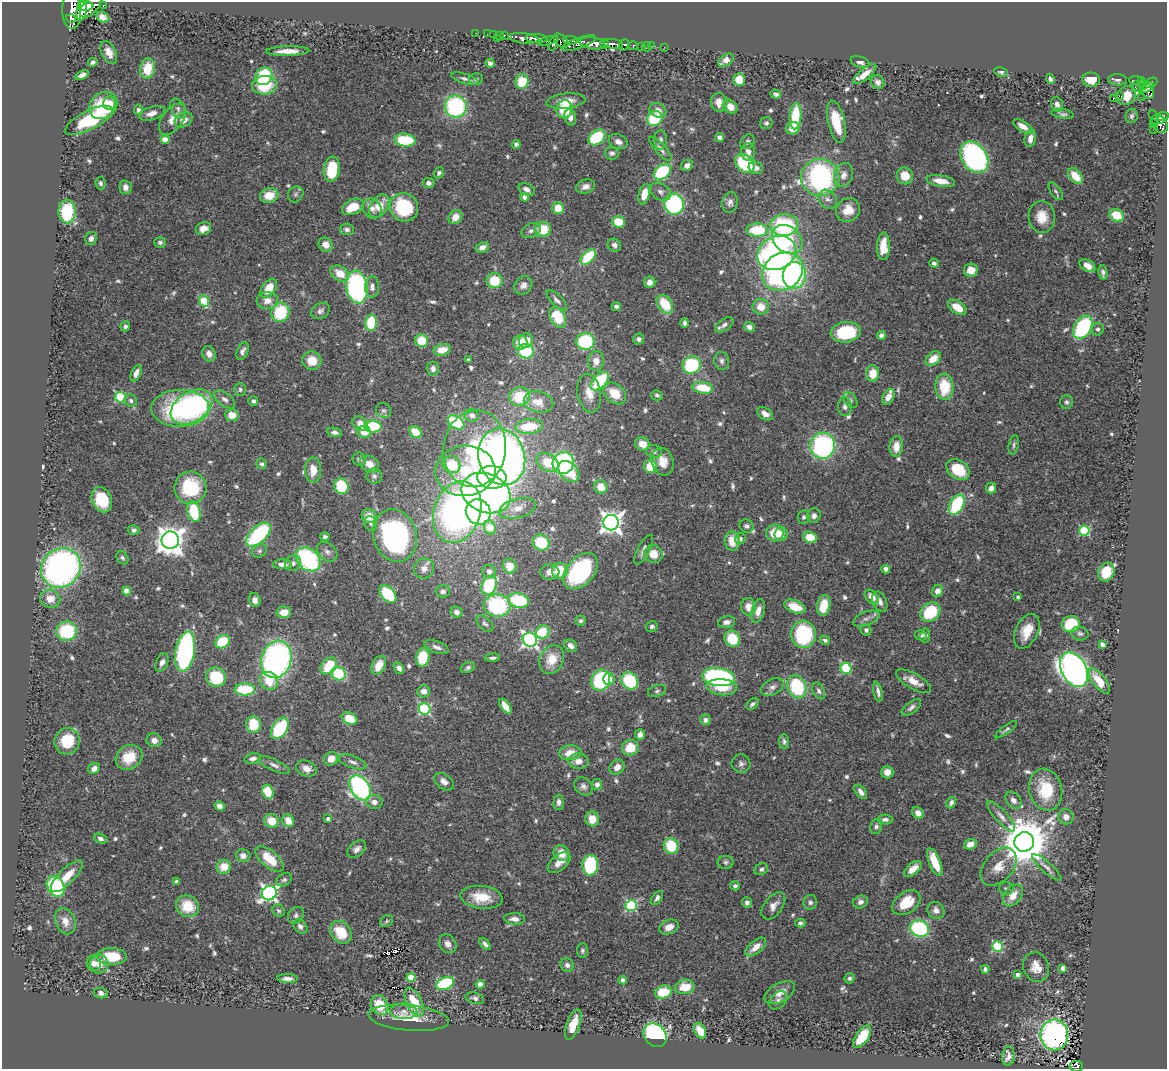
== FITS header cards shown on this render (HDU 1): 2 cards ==
NAXIS1  =                 1165
NAXIS2  =                 1067

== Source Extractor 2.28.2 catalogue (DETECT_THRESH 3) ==
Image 1165 x 1067 px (HDU 1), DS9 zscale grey, 1 PNG px = 1 image px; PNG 1169 x 1071 px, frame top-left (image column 1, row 1067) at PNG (2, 2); each listed source drawn as its Kron ellipse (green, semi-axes under 4 px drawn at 4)
Background 0.632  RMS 0.035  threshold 0.105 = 3 sigma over >= 5 px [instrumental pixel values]
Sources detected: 673; of the 673, the 500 brightest by FLUX_AUTO listed and drawn (173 fainter detections omitted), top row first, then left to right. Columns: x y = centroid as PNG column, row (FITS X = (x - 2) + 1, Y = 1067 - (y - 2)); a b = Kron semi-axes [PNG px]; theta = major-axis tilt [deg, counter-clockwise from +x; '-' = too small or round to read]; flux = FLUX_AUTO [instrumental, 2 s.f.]
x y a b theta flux
103 5 3 3 - 61
85 6 8 4 -1 990
91 6 14 7 47 1600
72 11 18 9 -87 2600
82 11 10 5 80 890
103 17 6 5 - 23
71 19 5 3 - 310
475 33 2 2 - 7.5
487 34 2 2 - 8.8
493 35 2 2 - 9.6
500 35 3 3 - 28
504 35 3 3 - 35
524 38 15 5 -6 930
497 39 3 2 - 43
537 39 11 4 -2 1100
571 40 7 3 -2 290
548 41 10 4 17 230
561 41 8 5 -40 350
553 43 8 4 68 390
579 43 18 5 19 790
592 43 13 6 -8 2300
604 44 4 3 - 500
613 44 10 5 -11 1100
624 45 6 5 - 200
633 46 5 3 - 220
642 46 4 3 - 26
652 46 2 2 - 8
647 47 5 2 - 14
664 47 2 2 - 7.4
288 51 22 5 2 26
109 52 12 7 -63 21
726 60 9 5 33 25
93 62 5 4 - 7.2
860 62 10 5 -16 11
490 63 5 4 - 11
147 69 10 7 78 58
1001 72 7 4 -9 5.8
865 74 14 5 40 27
82 75 7 4 29 11
264 76 9 8 - 190
465 79 14 5 -17 8.7
476 79 7 5 14 5.4
1050 79 5 3 - 7
739 80 6 6 - 44
1091 80 9 7 -5 37
1117 80 9 5 -2 8.3
1136 80 7 3 -4 110
1142 81 4 3 - 180
522 82 7 6 - 76
878 82 7 6 - 12
1151 83 7 4 25 330
265 85 12 9 3 92
1143 85 5 3 - 61
1137 86 6 3 71 10
1147 88 8 3 31 230
1148 92 8 5 -76 240
776 94 5 4 - 9.7
1119 96 2 2 - 1500
1126 96 10 8 44 34
1141 97 2 2 - 6.2
1113 98 3 2 - 20
566 101 20 7 6 34
719 102 9 8 - 25
109 103 7 6 - 28
1057 104 7 5 -73 9.2
103 105 15 12 39 120
456 106 11 11 - 280
730 107 8 6 -40 23
178 109 10 6 -63 9.5
565 109 9 8 - 77
139 110 5 4 - 9.5
658 110 9 6 -23 16
152 113 13 6 16 20
1063 114 11 4 -9 6.7
795 116 13 6 86 110
1132 116 7 6 - 5.4
1163 116 6 4 10 280
570 117 8 5 -77 14
1154 117 8 3 -68 9.4
172 119 18 10 52 27
655 119 8 7 - 140
89 120 26 9 27 150
184 120 9 7 26 19
1161 120 3 2 - 51
836 122 21 8 -78 70
766 123 6 6 - 5.9
1154 124 2 2 - 12
1160 124 10 7 -50 130
1023 126 11 5 -31 23
793 128 7 6 - 37
1153 130 2 2 - 7.2
597 137 9 6 38 140
720 138 5 4 - 9.9
1030 138 9 5 77 21
165 139 4 4 - 43
405 140 10 6 -7 110
661 140 10 6 87 8.7
618 142 10 7 -23 12
747 142 8 6 42 8.6
516 144 4 4 - 7.1
660 149 16 5 -47 12
748 152 9 7 87 16
612 153 7 6 - 7.3
974 157 17 12 -56 480
745 164 11 8 -43 130
687 165 6 5 - 10
756 168 7 6 - 9.9
332 169 12 8 82 98
662 172 9 6 38 180
439 173 6 5 - 5.8
844 175 12 9 75 18
905 176 8 8 - 40
1075 176 9 6 -49 49
820 177 19 18 - 460
941 181 14 6 -10 30
101 183 6 5 - 6.1
429 183 6 5 - 7.3
585 186 10 7 17 13
125 187 7 6 - 14
527 189 9 5 -28 11
1056 191 10 5 -56 5.8
660 192 11 8 -33 11
296 194 8 7 - 6.4
644 194 10 5 77 39
269 196 9 7 16 41
525 197 4 4 - 20
828 199 10 8 -50 13
730 202 10 7 78 9.9
674 204 10 9 - 290
379 206 13 8 55 42
353 207 11 7 25 55
404 207 15 13 -47 160
372 208 10 9 - 14
558 208 6 5 - 43
848 210 12 11 - 39
67 211 12 8 -88 160
1117 215 7 6 - 65
455 217 7 6 - 20
1042 217 16 13 -86 44
619 222 6 5 - 64
784 225 14 11 8 230
203 229 8 6 23 23
347 229 7 5 -5 8.4
543 229 8 7 - 65
531 230 10 7 26 8.9
757 230 10 6 -3 110
91 238 7 6 - 12
787 239 17 13 -39 120
160 242 6 5 - 7.3
326 245 7 6 - 20
614 245 7 6 - 9.7
883 246 14 6 89 55
482 247 7 5 26 14
777 253 20 16 26 560
588 257 9 5 44 110
934 263 5 4 - 7
1087 266 8 5 -31 21
971 270 7 6 - 28
783 272 21 18 33 700
1103 272 7 4 -81 7.1
340 274 10 7 -34 37
794 275 13 11 82 240
495 281 8 7 - 69
650 282 5 5 - 16
523 285 10 8 48 15
357 287 16 10 -81 490
372 287 10 7 88 12
269 288 11 6 55 51
557 300 13 5 -45 10
204 301 6 5 - 97
267 301 10 8 0 21
665 304 10 7 -55 69
616 307 5 4 - 6.4
761 307 8 8 - 33
957 307 10 6 -33 44
320 311 10 7 30 8.7
280 312 10 9 - 120
558 317 11 7 -59 88
371 323 8 5 89 130
685 323 4 3 - 7.3
724 325 10 5 35 10
125 326 5 4 - 5.8
749 327 5 5 - 12
1083 327 12 8 58 220
1098 329 6 6 - 5.8
846 332 15 10 8 140
881 336 4 4 - 13
639 339 5 5 - 8.4
422 341 6 6 - 62
526 341 7 7 - 31
585 342 9 8 - 170
520 343 7 7 - 38
442 350 9 5 11 35
242 351 9 5 67 9.3
526 351 8 7 - 150
209 354 8 6 -68 14
933 359 9 6 41 32
469 360 3 3 - 5.6
312 361 9 9 - 41
596 361 10 8 82 23
722 361 9 7 -80 9.4
692 365 9 8 - 170
433 369 7 6 - 12
136 373 9 5 68 15
873 373 8 6 -87 40
600 381 11 6 46 140
944 387 13 9 -87 87
703 388 10 6 -9 70
240 390 6 6 - 6
589 393 19 11 -81 38
615 393 13 9 -41 49
657 395 6 5 - 5.6
120 397 5 5 - 170
520 397 10 9 - 94
888 397 8 5 59 22
225 399 12 6 -38 10
850 400 9 6 -53 7.1
131 401 6 6 - 9
253 401 5 4 - 5.9
539 402 15 10 -12 43
1066 402 7 6 - 6.1
192 407 23 15 32 490
845 407 9 7 -85 10
180 408 29 18 1 230
383 411 8 7 - 6.5
765 414 8 5 -33 15
232 415 6 6 - 34
472 415 7 6 - 12
456 422 9 6 -33 160
360 423 8 6 -37 19
529 426 14 7 4 83
373 427 8 6 1 110
334 432 8 4 -9 8.6
364 432 7 6 - 26
416 432 6 5 - 52
643 444 7 6 - 34
1014 445 10 5 79 6.2
823 446 13 12 - 340
896 446 10 6 85 32
475 449 38 31 82 280
654 451 8 6 -13 7.6
502 457 29 23 -75 1400
359 459 7 6 - 6.3
663 461 14 11 -71 32
547 462 12 8 -31 70
563 463 11 10 - 290
261 464 5 5 - 5.5
370 464 10 7 -31 25
451 465 9 8 - 85
650 466 7 6 - 60
313 470 12 8 -88 32
958 470 13 9 -35 90
465 471 30 25 4 170
569 471 12 8 -46 71
374 476 8 7 - 7.6
492 477 14 11 -5 400
341 486 8 7 - 120
601 487 7 6 - 32
190 488 16 16 - 150
991 488 5 5 - 13
486 493 25 19 -23 970
102 500 13 9 -67 87
957 505 11 6 61 170
517 508 19 9 15 31
194 512 11 6 -77 110
457 512 31 23 70 930
478 512 13 12 - 370
369 516 7 7 - 34
814 516 7 6 - 10
804 517 7 6 - 5.6
371 523 7 6 - 5.8
611 523 8 7 - 1800
747 526 7 6 - 6.3
490 527 7 5 -70 62
134 530 6 5 - 6.4
1084 530 5 5 - 170
775 533 9 8 - 57
781 534 7 6 - 19
258 535 15 8 43 240
395 536 27 21 -72 510
325 537 4 4 - 6.3
810 537 7 5 -20 48
740 539 5 5 - 5.6
170 540 9 8 - 3200
732 541 10 7 -85 40
541 543 9 7 -40 89
644 550 16 6 62 12
259 551 8 6 31 6.2
327 552 11 8 -41 12
653 554 9 8 - 35
122 558 7 5 -59 5.4
308 559 14 10 -42 290
293 563 8 7 - 10
282 564 9 5 -2 14
510 566 7 6 - 38
61 568 21 19 47 890
424 569 10 10 - 19
886 569 4 4 - 23
560 571 8 7 - 63
580 571 21 13 48 300
489 572 7 6 - 12
550 572 10 7 -4 19
1106 572 9 8 - 59
489 585 10 7 64 150
126 591 4 4 - 34
443 591 7 6 - 10
937 591 6 5 - 17
388 594 10 6 -48 120
872 597 8 5 -47 22
1018 597 4 3 - 5.7
50 599 10 9 - 31
255 600 7 5 -74 12
518 601 10 7 -13 140
880 602 11 6 -64 12
497 605 13 11 -4 260
824 605 10 6 78 45
748 607 9 7 -88 20
795 607 11 6 -20 51
758 611 12 6 74 19
284 612 7 6 - 31
457 612 6 5 - 13
930 612 11 8 41 140
866 619 14 6 22 12
581 621 5 5 - 5.7
727 622 8 6 10 11
485 624 10 6 -43 7.1
1071 624 9 8 - 110
652 626 6 5 - 7
866 630 6 5 - 5.4
67 631 10 9 - 150
1027 631 18 11 64 46
543 632 7 6 - 75
804 634 14 12 -87 200
1080 634 8 6 -12 7
921 635 6 5 - 9.3
925 636 7 5 82 6.4
732 639 8 7 - 72
530 640 7 6 - 800
825 640 5 4 - 5.6
222 642 7 6 - 98
1102 644 4 4 - 18
571 646 7 5 -33 16
437 647 13 5 -20 13
185 651 20 9 80 500
423 657 9 7 80 82
492 658 7 4 4 7.1
276 659 19 15 74 770
552 659 15 11 63 51
162 662 10 6 67 12
379 665 10 6 63 34
329 666 9 6 49 81
468 667 7 5 25 6.1
399 668 6 4 -53 12
846 668 5 5 - 180
1074 670 18 12 -60 1500
339 674 7 6 - 100
216 677 10 9 - 140
719 677 17 9 -8 410
609 679 6 5 - 28
601 680 11 9 66 190
269 681 9 8 - 55
630 681 9 7 -47 140
913 681 19 7 -30 29
1099 681 15 6 -51 50
722 687 15 8 -4 53
772 687 12 8 26 13
797 687 12 9 -66 180
245 689 10 6 -1 120
424 691 6 6 - 15
657 691 9 5 16 7.2
819 691 9 5 -62 7.3
878 692 10 4 -79 8.6
752 704 7 5 40 6.8
505 706 9 4 -56 24
911 707 11 5 39 9.2
425 709 6 5 - 320
349 718 8 6 -25 51
705 720 5 5 - 11
253 724 8 7 - 72
280 728 12 7 57 170
1006 730 13 4 37 6.1
640 734 5 5 - 12
154 740 7 7 - 15
67 741 13 12 - 76
784 742 7 5 -85 6
630 748 8 7 - 48
570 753 11 7 4 35
129 757 14 11 34 65
253 758 8 5 13 8.6
331 759 7 6 - 27
578 761 10 8 -5 18
353 762 14 6 -20 11
741 764 9 9 - 9.2
274 765 17 5 -24 13
617 767 8 6 47 17
94 768 6 5 - 14
306 768 10 7 -22 21
887 772 6 6 - 18
444 782 11 7 -37 13
597 785 6 5 - 9.8
583 786 10 8 -45 10
360 788 14 9 -58 520
1046 790 21 16 -77 93
268 792 7 5 -72 70
861 792 8 5 -51 12
1013 800 9 7 -48 12
374 802 8 7 - 13
559 802 7 5 88 10
951 803 6 4 59 8.8
219 806 5 4 - 11
918 813 6 5 - 14
1001 816 19 6 -47 16
1066 817 7 7 - 15
328 819 3 3 - 8.1
592 819 7 7 - 38
885 819 8 5 -3 7.9
271 821 7 6 - 45
288 821 7 5 -60 31
876 826 7 6 - 6.8
101 839 7 4 -18 8.9
1024 842 10 9 - 12000
970 844 6 5 - 21
671 846 8 7 - 86
357 849 11 7 39 11
561 853 8 7 - 31
243 856 7 6 - 15
269 859 17 8 -39 63
725 862 8 6 0 6.3
935 862 15 5 -68 58
559 863 13 7 39 21
590 865 10 8 86 210
224 867 7 7 - 40
999 867 22 14 49 39
1047 867 19 5 -41 13
761 869 7 5 28 5.9
913 869 10 5 39 20
67 876 21 7 45 44
284 880 8 6 27 6.2
177 881 3 3 - 9.7
56 886 11 8 -58 180
735 886 5 4 - 6
1006 889 7 6 - 6
269 893 7 7 - 780
1013 895 12 8 53 29
482 897 21 11 -7 58
657 898 8 5 54 7.6
810 902 7 7 - 7
860 902 7 6 - 9.9
747 903 5 5 - 7.7
906 903 15 10 36 63
187 906 11 10 - 66
631 906 5 5 - 260
773 906 15 9 53 18
936 910 9 8 - 14
278 911 6 5 - 5.8
296 915 9 7 51 8.5
515 919 10 5 -3 18
65 921 13 10 -68 28
387 921 7 5 38 5.8
800 923 5 4 - 5.4
300 926 8 6 -43 9.6
669 927 10 7 21 21
919 929 10 8 -18 260
341 932 12 9 -51 68
448 944 10 8 -53 15
485 944 7 4 -50 8.1
997 946 5 5 - 200
756 947 12 6 40 28
582 951 7 5 86 5.4
112 957 15 8 0 82
94 963 8 7 - 12
99 964 9 9 - 26
567 965 7 6 - 8.9
1036 967 15 12 -67 29
1063 968 4 4 - 18
985 969 4 4 - 6.4
1018 975 4 3 - 13
411 977 4 4 - 75
849 978 5 4 - 6.4
287 979 10 4 -2 12
623 980 4 4 - 12
445 983 9 6 21 160
480 984 4 4 - 31
685 987 10 7 10 50
663 992 8 6 16 85
101 993 7 5 -7 12
780 993 17 9 29 26
475 998 9 5 -15 8.2
778 1000 10 7 46 9.5
414 1002 15 7 -65 48
380 1005 10 8 -63 71
404 1011 13 8 -2 16
409 1018 40 13 -5 65
573 1024 16 6 70 36
700 1031 8 5 -60 39
655 1035 13 10 -47 300
1054 1035 15 14 - 650
862 1037 13 6 55 69
1008 1056 10 6 84 12
1076 1066 7 5 -8 80
At the frame edge (FLAGS 8, measured only in part): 1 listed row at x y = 1076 1066
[173 fainter detections neither listed nor drawn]